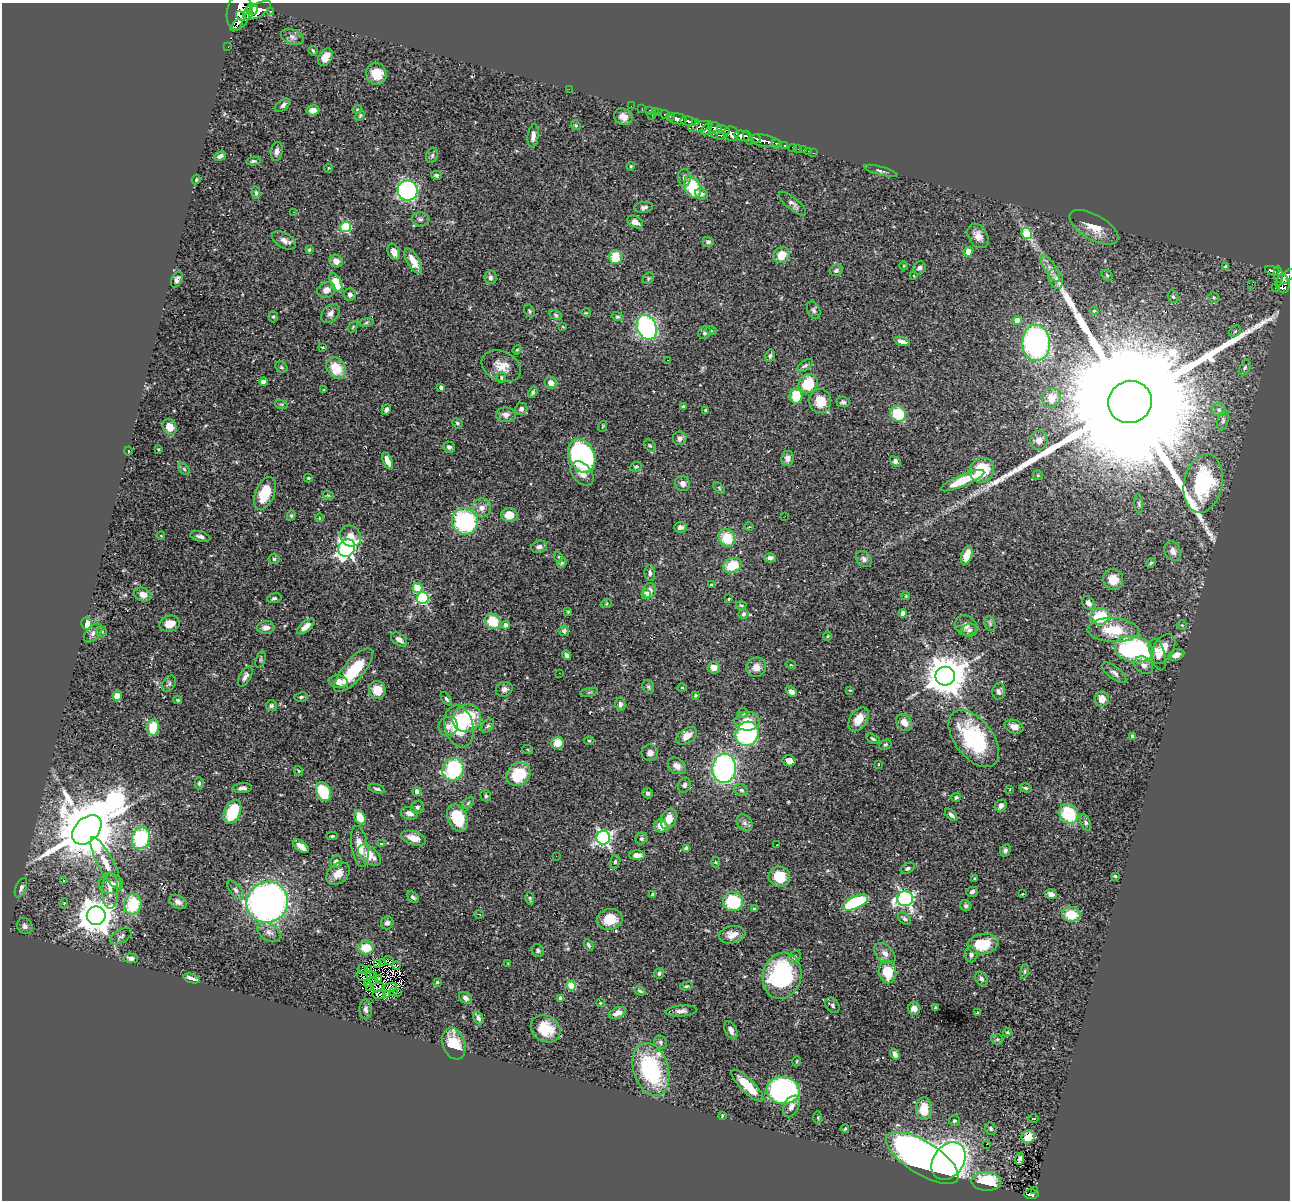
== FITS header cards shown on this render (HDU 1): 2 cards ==
NAXIS1  =                 1288
NAXIS2  =                 1198

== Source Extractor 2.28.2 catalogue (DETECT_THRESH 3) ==
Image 1288 x 1198 px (HDU 1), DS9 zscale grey, 1 PNG px = 1 image px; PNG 1292 x 1202 px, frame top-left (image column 1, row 1198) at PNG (2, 3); each listed source drawn as its Kron ellipse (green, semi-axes under 4 px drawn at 4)
Background 0.384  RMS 0.032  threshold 0.0959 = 3 sigma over >= 5 px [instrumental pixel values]
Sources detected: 452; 4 with non-positive FLUX_AUTO (blend fragments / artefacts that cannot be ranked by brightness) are neither listed nor drawn; the other 448 listed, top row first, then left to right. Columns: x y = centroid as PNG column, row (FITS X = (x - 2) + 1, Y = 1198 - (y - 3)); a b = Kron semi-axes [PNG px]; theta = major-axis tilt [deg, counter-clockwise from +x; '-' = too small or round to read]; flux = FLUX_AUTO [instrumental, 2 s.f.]
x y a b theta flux
252 9 6 5 - 320
258 10 14 6 33 690
239 11 19 11 77 1100
270 11 3 3 - 21
248 13 7 4 70 340
241 16 5 3 - 250
237 25 7 3 44 96
292 37 12 7 -21 9.2
228 47 2 2 - 3.5
313 51 5 3 - 3
325 57 9 6 56 20
376 74 11 10 - 41
569 89 2 2 - 50
283 105 9 5 40 6.4
631 106 2 2 - 1.9
642 108 3 2 - 1.9
313 110 6 5 - 15
357 110 5 4 - 3.6
650 110 3 2 - 9.1
655 112 2 2 - 4.3
659 113 2 2 - 3.2
665 114 4 3 - 20
652 115 3 2 - 5.7
360 116 5 4 - 2.8
670 116 3 2 - 11
623 117 9 8 - 15
678 119 9 5 -9 360
688 121 8 4 -7 250
695 122 3 3 - 67
576 125 5 4 - 2.7
700 126 12 5 12 98
715 128 7 6 - 140
706 129 7 4 60 120
724 130 6 4 -29 88
731 134 7 7 - 270
719 135 8 3 -6 59
533 136 12 5 83 13
742 136 8 5 -12 340
748 138 7 3 -70 220
756 139 4 3 - 100
764 141 16 6 -11 260
777 144 5 3 - 61
784 146 4 3 - 80
793 148 4 3 - 9
798 149 2 2 - 3.4
804 150 3 2 - 7.3
277 151 9 6 81 9
808 151 2 2 - 1.1
814 153 3 2 - 3
432 155 8 6 70 4.4
220 156 6 4 24 5.9
253 161 7 4 6 4
631 166 4 4 - 2.1
329 168 4 3 - 1.6
881 171 17 4 -15 6.3
436 175 5 4 - 3.8
684 178 9 6 -89 7
196 180 5 3 - 2.7
692 187 12 7 -65 110
408 190 10 9 - 560
256 193 6 4 -80 4.1
701 194 6 5 - 5.2
793 204 17 6 -40 9.3
644 207 9 5 7 6.9
293 212 2 2 - 3.7
420 219 9 7 -6 6.9
635 222 8 5 -27 13
346 227 5 5 - 150
1094 227 27 12 -30 38
1027 233 6 5 - 100
978 236 13 9 -59 17
284 240 13 7 -29 13
708 242 5 5 - 4.8
309 250 3 3 - 2.3
394 252 9 5 -66 15
968 252 4 4 - 41
782 255 8 7 - 32
615 257 7 6 - 51
336 261 7 6 - 13
413 261 14 6 -60 25
904 266 4 3 - 1.7
1226 267 4 4 - 14
919 268 7 6 - 6.5
1050 269 15 5 -57 13
836 270 7 5 31 4.8
1272 271 7 4 -18 82
1278 274 8 3 -84 52
914 275 3 3 - 3.9
1107 275 6 5 - 3.1
490 277 7 6 - 5.6
1285 277 12 5 37 200
648 278 6 5 - 3
1056 279 10 7 -76 9.4
177 280 8 5 66 6.7
336 282 10 5 -64 64
1252 284 3 2 - 60
1283 284 9 6 -82 120
1275 288 2 2 - 6.4
326 290 9 8 - 16
350 295 6 6 - 7.5
1173 297 7 5 -66 4
1214 298 5 5 - 4.5
814 310 9 6 -67 5.9
529 311 7 4 -62 3.6
1094 311 4 3 - 1.5
330 313 11 7 48 11
586 313 4 4 - 2.1
556 315 6 4 -29 3.4
617 316 6 4 -15 3.3
273 317 5 4 - 3
1017 320 4 4 - 30
366 322 7 3 9 3.3
353 327 6 3 54 2.1
563 327 4 2 - 1.5
647 327 12 9 -67 360
711 330 5 3 - 2
1235 331 6 5 - 3.4
705 333 7 6 - 4.7
902 341 8 3 -18 9.3
1036 343 18 14 -88 500
323 347 3 3 - 3.4
517 350 5 4 - 2.2
770 356 6 5 - 5.2
668 360 2 2 - 1.4
501 366 20 14 -25 30
805 366 9 4 35 5
281 367 7 5 -36 3.6
1245 367 8 5 62 5
336 368 11 9 -52 50
501 378 5 4 - 3.4
263 382 4 4 - 13
551 383 6 5 - 15
808 384 10 9 - 66
441 387 4 3 - 6.6
324 390 4 3 - 2.3
533 392 6 4 59 4.4
796 396 8 6 -82 62
1051 398 10 9 - 23
820 401 12 11 - 41
843 402 6 5 - 4.9
1130 402 22 21 - 220000
281 404 6 4 -18 3.2
683 407 4 3 - 4.1
386 409 5 4 - 5.8
521 409 6 5 - 6.6
705 410 4 3 - 2.8
1219 410 7 6 - 5.5
898 414 8 7 - 76
506 415 10 7 -4 11
1223 420 10 5 75 5.9
457 423 5 5 - 3.5
603 426 5 3 - 2
170 427 8 6 -65 24
680 438 7 7 - 9.1
1039 440 9 8 - 11
650 445 7 5 -48 3.6
449 447 6 5 - 6.5
158 449 3 2 - 1.7
128 451 4 3 - 1.7
582 456 17 12 -66 360
787 458 7 6 - 12
388 461 9 4 -66 19
896 461 6 4 -39 7.8
636 467 6 4 21 3
184 469 7 4 -45 3.6
982 470 13 11 41 85
582 473 14 9 -48 19
1038 475 5 5 - 2.6
308 478 4 3 - 2.8
962 481 23 6 23 65
683 483 8 7 - 10
1203 483 30 19 78 200
719 488 7 4 -47 2.8
265 493 17 9 68 60
328 495 6 3 -18 2.4
1139 504 10 3 -85 3.3
482 508 10 9 - 16
291 515 5 4 - 2.6
509 515 8 7 - 25
785 516 2 2 - 1.3
319 518 4 3 - 1.4
465 521 13 12 - 240
680 527 6 5 - 5.7
749 527 4 3 - 1.5
161 536 4 2 - 1.4
200 536 10 5 -15 7.4
351 536 11 10 - 20
727 538 9 8 - 59
539 547 8 6 15 8.1
347 548 9 8 - 730
1173 551 10 8 -62 12
967 555 10 5 70 32
559 557 5 3 - 1.6
770 558 6 4 -1 7.2
274 559 5 5 - 4.2
864 559 9 7 -50 7.7
562 563 5 4 - 2.6
1151 563 5 4 - 2.9
732 565 9 7 24 56
650 573 8 5 -88 5.9
1113 579 10 10 - 24
711 585 4 3 - 2.4
417 588 5 5 - 73
649 590 7 6 - 10
646 594 5 4 - 30
143 595 9 6 -25 14
906 596 4 4 - 2.1
274 598 7 4 15 4.6
423 598 6 5 - 240
729 599 3 3 - 2.7
1088 603 7 5 -52 12
606 604 6 3 18 2.6
741 605 5 3 - 2.5
568 612 4 3 - 2.1
903 613 4 4 - 14
743 614 5 5 - 3.9
1100 617 9 8 - 98
493 621 8 7 - 54
990 623 7 5 -70 4.6
87 624 6 5 - 32
170 624 10 8 14 27
506 625 4 4 - 9.6
966 625 11 9 -35 13
1182 625 5 5 - 2.7
306 626 10 5 40 17
266 627 8 6 7 12
969 630 8 6 4 6.4
1113 630 26 12 -3 72
101 631 5 5 - 3.4
564 631 5 5 - 5.9
93 633 11 7 46 8.9
827 636 4 3 - 2
399 639 9 5 -34 10
1134 649 19 13 -10 280
1163 649 16 10 59 30
1158 654 16 7 -74 17
567 655 5 4 - 7.4
1176 655 8 5 18 14
260 659 9 4 74 3.9
791 665 5 3 - 1.7
1144 665 10 7 -40 11
756 667 10 9 - 17
714 668 6 6 - 18
354 670 27 10 50 83
559 673 2 2 - 3.6
1114 673 14 6 -38 9.3
245 676 11 5 59 8.4
945 676 9 9 - 7000
338 682 9 6 -6 17
169 684 9 6 56 5.6
648 687 7 5 -65 4.4
682 688 4 4 - 2.6
504 689 8 7 - 8.8
377 690 9 8 - 38
850 690 3 2 - 1.6
999 691 8 6 86 7.1
589 692 9 3 13 3.6
791 692 6 4 -41 14
695 695 4 3 - 2.7
117 696 4 4 - 47
301 697 7 4 11 3.2
446 699 8 4 -53 4.5
1102 699 7 6 - 24
178 700 4 3 - 2.6
620 704 7 5 87 6.9
271 706 5 5 - 4.4
743 713 5 5 - 3.1
467 718 14 13 - 100
859 719 13 8 57 32
747 721 12 9 1 33
904 722 9 7 -52 17
448 726 10 9 - 14
459 726 21 14 -76 100
488 726 8 5 50 4.6
1014 726 9 6 -17 15
153 727 8 6 81 62
747 734 12 11 - 260
687 736 11 7 35 19
1133 736 3 3 - 6.1
873 739 7 4 -29 4.2
974 739 33 19 -52 210
589 741 5 3 - 2.4
557 743 6 6 - 33
885 745 6 4 28 3.4
528 750 5 3 - 2.2
650 753 8 8 - 9.8
789 761 6 5 - 11
878 764 3 2 - 2.6
677 766 10 7 -36 13
724 768 14 12 88 530
453 769 12 10 53 190
298 771 5 4 - 2.3
518 774 13 11 38 93
199 783 6 4 88 3.7
684 785 8 6 62 5.9
242 788 10 5 3 8
1026 788 6 4 -15 3.7
377 789 8 4 -15 5
1010 789 3 2 - 1.3
741 790 7 5 -24 5.3
323 791 10 7 -67 110
417 792 4 4 - 12
648 793 5 5 - 5.2
486 796 6 5 - 3.8
956 798 4 4 - 4
468 803 7 4 46 3.5
1001 806 6 5 - 11
417 807 6 6 - 5.8
232 812 13 8 66 100
409 813 9 6 -13 12
1069 814 11 9 -57 100
951 815 7 4 -44 6.6
360 817 7 5 -66 38
458 818 14 9 -66 87
669 819 10 7 69 23
745 823 9 7 -53 8.6
1086 823 8 5 -70 4.6
661 826 6 6 - 27
87 830 17 11 46 21000
332 836 5 4 - 2.9
141 838 11 8 71 160
413 838 13 6 -17 24
603 838 7 7 - 590
641 839 6 5 - 4.5
382 844 4 3 - 3.4
777 844 2 2 - 1.8
301 846 9 5 -38 15
360 847 21 8 -81 34
687 848 4 4 - 14
1005 850 6 5 - 5.1
369 855 13 8 -40 30
637 855 8 5 1 11
556 856 2 2 - 3.9
336 862 6 6 - 7
615 862 7 5 74 3.7
716 862 5 3 - 2
106 863 29 8 -63 38
908 868 8 5 26 5.4
338 874 13 9 42 20
1115 876 3 3 - 2.7
779 877 10 10 - 52
975 878 4 3 - 1.8
63 880 3 2 - 3.9
111 884 12 10 -2 21
21 888 10 5 67 7.8
236 890 11 5 -53 7.4
110 891 18 8 -90 24
972 892 6 5 - 5.7
1022 894 3 2 - 1.4
1051 894 6 5 - 9.4
653 895 4 4 - 11
413 897 6 4 -48 5.4
530 898 6 4 -78 3.4
905 899 8 7 - 630
178 902 9 6 -30 9.3
267 902 21 20 - 1100
733 902 10 9 - 120
855 902 14 6 24 190
64 903 5 4 - 3.4
133 904 10 8 80 99
966 906 6 5 - 4.1
754 909 4 3 - 3.7
479 914 5 3 - 1.4
1071 914 9 7 -5 51
96 916 9 9 - 5000
610 919 13 10 10 40
904 919 7 5 -40 5.3
387 923 6 6 - 6.8
25 926 8 7 - 8.3
269 932 13 8 -32 13
732 935 13 8 10 19
121 936 12 6 32 6.9
983 944 15 10 8 66
589 945 6 4 -62 4.4
366 948 8 6 1 55
538 950 6 6 - 5
885 953 12 8 -46 14
971 954 8 6 -90 7.7
795 957 7 5 49 5.4
131 958 7 5 -3 7.4
389 961 5 3 - 2.9
382 962 3 2 - 1.3
508 963 3 2 - 1.3
377 964 3 2 - 0.95
397 966 4 3 - 2.3
363 969 5 2 - 2.8
369 969 3 2 - 0.64
1024 971 7 4 81 3.4
888 972 11 8 -79 62
659 973 5 5 - 4.5
370 974 3 2 - 1.6
362 976 6 3 -32 1.9
374 976 4 2 - 1
782 976 23 19 74 250
192 978 8 3 -18 11
378 978 4 2 - 1.1
982 979 7 5 -58 5.7
373 981 3 2 - 1.4
437 982 3 3 - 2.8
368 984 2 2 - 0.16
571 986 5 4 - 78
686 986 6 4 11 3.6
370 987 2 2 - 1.9
378 987 7 3 8 2.5
389 987 8 3 16 3
394 991 3 2 - 1.9
640 991 6 4 -23 3.7
398 992 3 2 - 1.4
387 994 3 2 - 1.5
379 995 7 3 -4 0.074
466 998 7 5 -34 6.4
560 998 4 4 - 5.4
600 1003 3 3 - 1.8
832 1005 8 6 -54 6.9
935 1008 3 3 - 2.8
366 1009 10 6 -88 8.3
914 1009 6 6 - 12
681 1011 15 5 4 10
617 1013 9 5 22 13
977 1013 3 3 - 1.8
478 1018 7 4 -64 7
546 1029 15 13 -33 52
731 1030 10 6 -64 11
1007 1032 4 4 - 2.2
997 1039 5 5 - 3.4
660 1042 7 6 - 5.5
454 1044 16 11 -70 59
895 1054 6 4 -59 9
797 1061 5 3 - 1.9
651 1069 27 17 -73 230
747 1085 21 6 -45 60
783 1090 17 13 -6 510
791 1106 11 7 64 12
924 1109 11 8 90 48
722 1116 4 3 - 1.9
818 1117 6 3 90 2.3
1033 1119 6 3 -1 1.9
954 1121 5 5 - 3.6
845 1129 4 3 - 2.6
991 1129 6 5 - 3.9
1028 1137 6 6 - 37
986 1144 3 2 - 7.5
922 1158 42 16 -32 1700
1020 1159 6 3 72 5.2
948 1161 20 15 54 1100
986 1182 15 9 -3 100
1034 1190 4 2 - 20
1031 1194 7 5 0 48
At the frame edge (FLAGS 8, measured only in part): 1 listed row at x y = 1285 277
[4 non-positive-flux detections neither listed nor drawn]